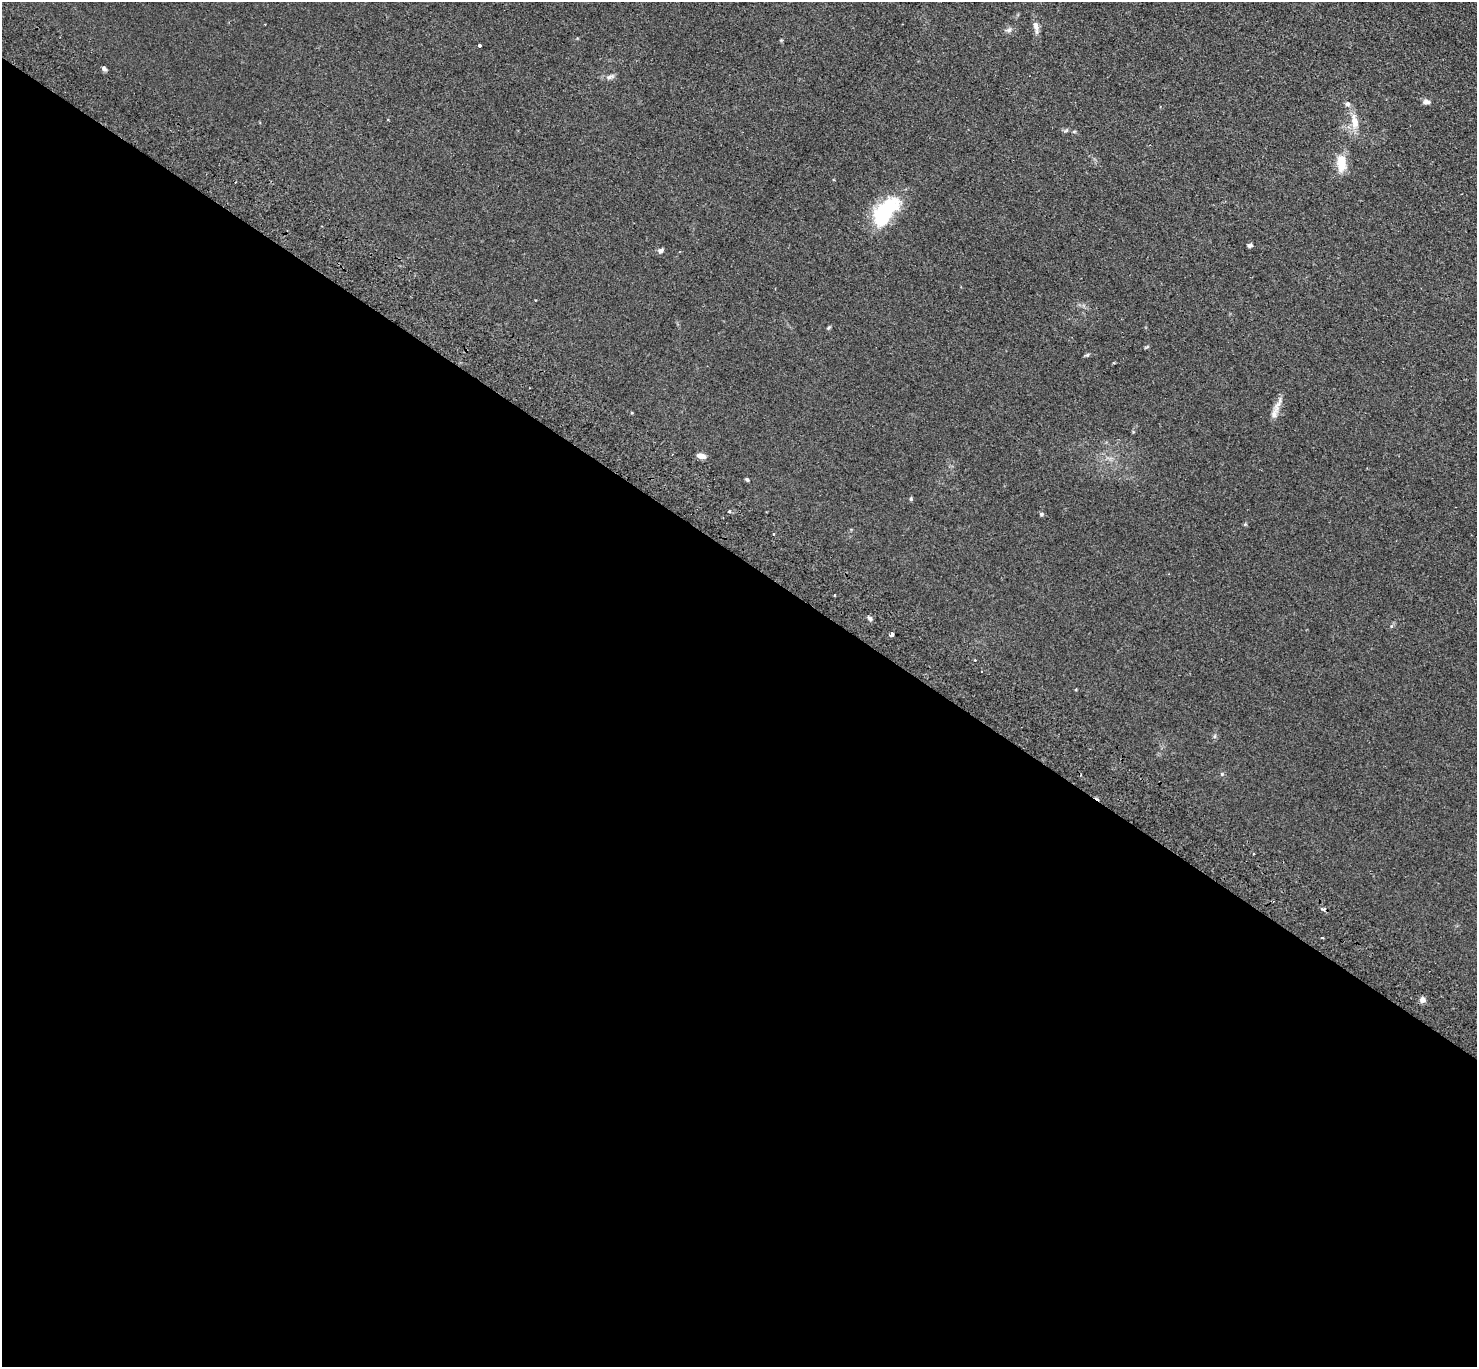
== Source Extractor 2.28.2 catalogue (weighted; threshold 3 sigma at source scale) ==
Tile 14 of 4 x 4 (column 2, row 4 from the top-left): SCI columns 1514-2988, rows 204-1568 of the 5975 x 6006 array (HDU 1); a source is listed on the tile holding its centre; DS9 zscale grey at full resolution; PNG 1479 x 1369 px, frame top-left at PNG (2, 2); no overlay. Shown black and unused: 59% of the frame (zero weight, under 2 of 3 exposures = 3% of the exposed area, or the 3 px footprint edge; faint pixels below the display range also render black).
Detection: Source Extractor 2.28.2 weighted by HDU 2 'WHT'; one run over the whole footprint, this tile lists its part. Background 0.0978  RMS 0.012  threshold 0.0537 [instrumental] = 3 sigma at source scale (4.5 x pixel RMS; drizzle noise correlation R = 1.50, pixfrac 1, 0.05/0.05 arcsec/px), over >= 5 px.
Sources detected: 30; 1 inside a brighter object's white glare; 3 cosmic-ray / hot-pixel residue — not listed; the other 26 listed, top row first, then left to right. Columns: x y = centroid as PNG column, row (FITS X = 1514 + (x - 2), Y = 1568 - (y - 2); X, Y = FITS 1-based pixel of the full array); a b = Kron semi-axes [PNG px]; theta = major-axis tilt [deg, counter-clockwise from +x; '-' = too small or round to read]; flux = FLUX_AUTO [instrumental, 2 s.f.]
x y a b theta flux
1036 26 16 7 -80 6.7
1009 30 7 4 2 2.6
480 46 3 3 - 2.4
104 69 7 4 -38 2.7
609 77 11 5 18 3.9
1426 102 10 6 -4 3.8
1347 104 6 6 - 2.8
1355 122 16 8 -82 14
1074 132 6 4 1 1.2
1341 163 19 10 -88 22
884 210 39 18 41 70
1250 245 6 5 - 2.5
661 251 7 6 - 3.2
828 328 6 4 33 1.5
1087 355 6 4 18 1.6
1114 363 4 2 - 0.92
1274 414 23 7 75 9.3
701 456 9 5 -12 7.7
747 480 5 4 - 1.4
911 499 6 3 -73 1.3
1041 514 5 5 - 2
870 618 7 4 -30 2.2
892 635 4 3 - 23
1323 909 5 3 - 4.8
1322 937 3 3 - 2.5
1422 1000 8 6 67 4